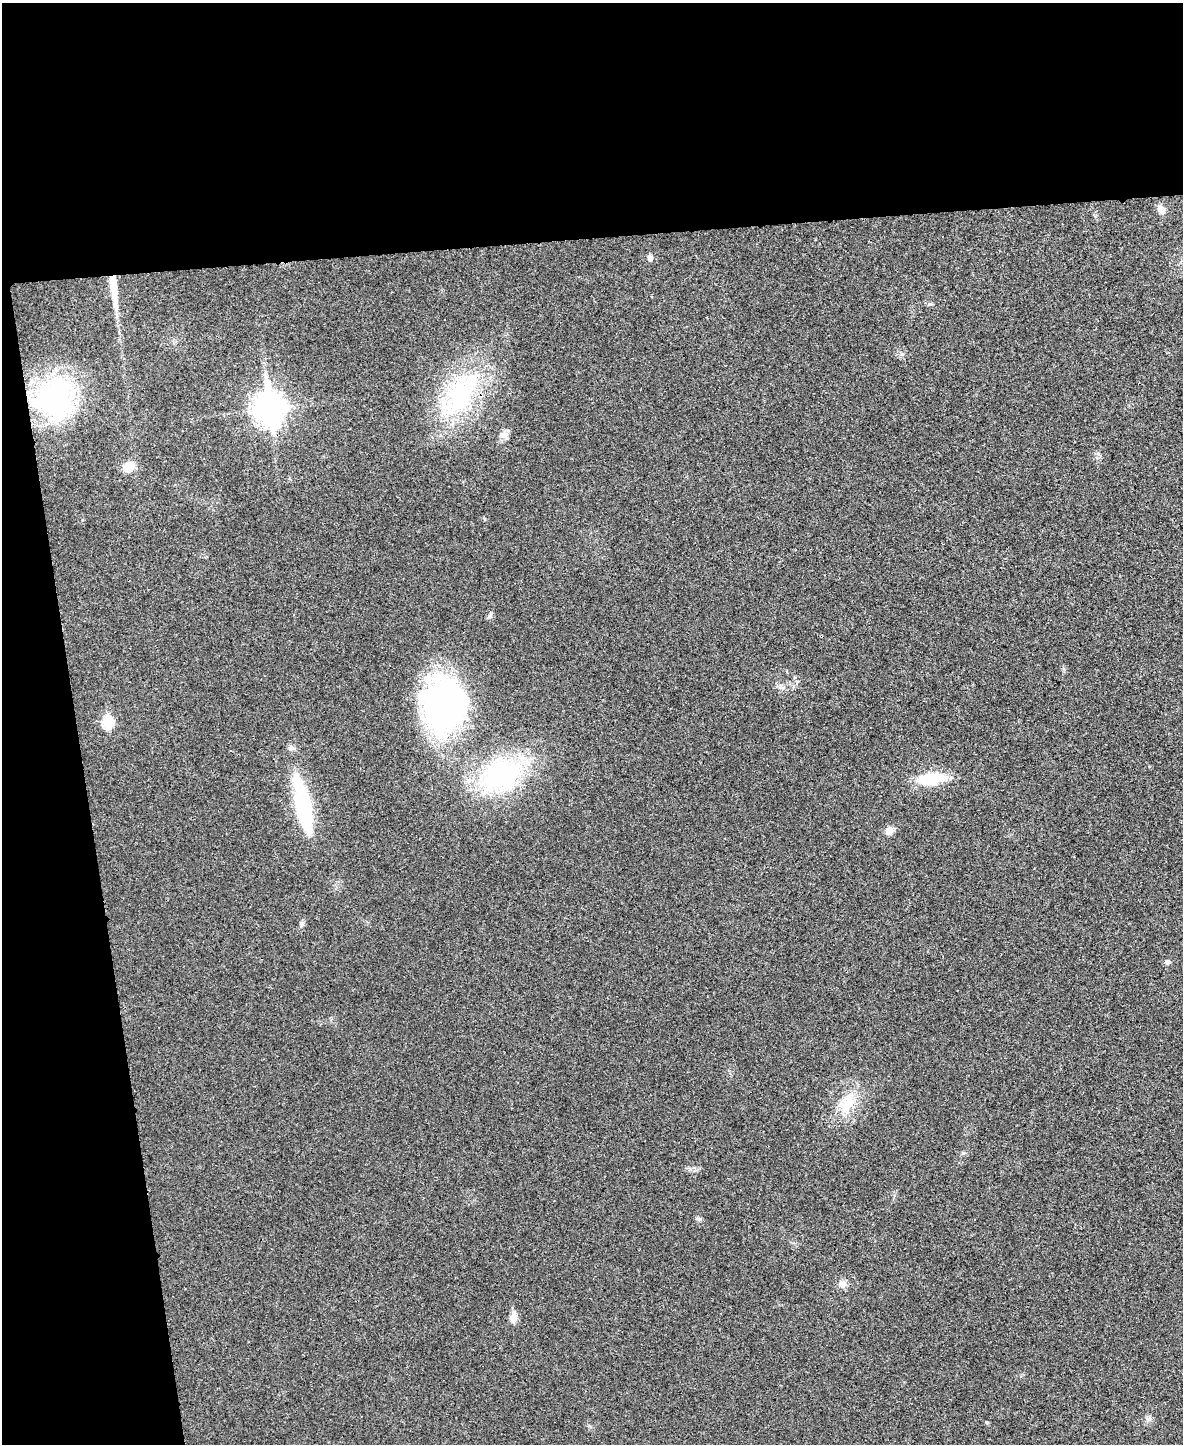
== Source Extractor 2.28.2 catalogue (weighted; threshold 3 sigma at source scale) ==
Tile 1 of 4 x 3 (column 1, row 1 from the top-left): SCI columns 3-1183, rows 3023-4464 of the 4730 x 4711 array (HDU 1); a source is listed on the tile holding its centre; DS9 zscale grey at full resolution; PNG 1185 x 1446 px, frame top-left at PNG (2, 3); no overlay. Shown black and unused: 23% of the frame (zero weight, under 3 of 4 exposures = <1% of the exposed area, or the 3 px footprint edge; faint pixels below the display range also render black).
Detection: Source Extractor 2.28.2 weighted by HDU 2 'WHT'; one run over the whole footprint, this tile lists its part. Background 0.0241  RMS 0.006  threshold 0.0268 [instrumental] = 3 sigma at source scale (4.5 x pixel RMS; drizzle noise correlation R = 1.50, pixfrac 1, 0.05/0.05 arcsec/px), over >= 5 px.
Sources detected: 24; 2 inside a brighter object's white glare — not listed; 1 inside a brighter listed object's ellipse — not listed separately; the other 21 listed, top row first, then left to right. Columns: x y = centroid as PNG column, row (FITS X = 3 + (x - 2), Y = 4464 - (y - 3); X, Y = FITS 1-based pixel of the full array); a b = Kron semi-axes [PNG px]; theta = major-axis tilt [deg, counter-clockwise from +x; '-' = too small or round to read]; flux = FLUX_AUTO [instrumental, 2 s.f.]
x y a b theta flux
1161 209 13 9 -51 3.3
650 258 6 5 - 3.2
113 285 47 7 -83 20
460 394 73 37 55 80
55 397 42 38 71 77
269 408 13 10 -83 790
503 435 13 9 -23 3.4
129 467 12 10 33 8.7
490 615 9 5 60 1.3
446 703 52 47 -75 170
108 722 7 6 - 38
502 775 54 40 22 82
932 779 29 12 5 26
303 805 65 14 -77 61
889 830 10 8 46 4.1
302 924 9 6 89 1.6
1168 962 6 6 - 1.6
848 1103 29 15 70 18
843 1284 10 9 - 3.5
513 1317 17 8 83 4.5
1149 1419 8 6 1 1.8
Unlisted compact peaks at least as high as the median listed source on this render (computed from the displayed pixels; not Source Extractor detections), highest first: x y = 699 1219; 986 1422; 930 304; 963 1153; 902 354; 1064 669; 485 519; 82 520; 1098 453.